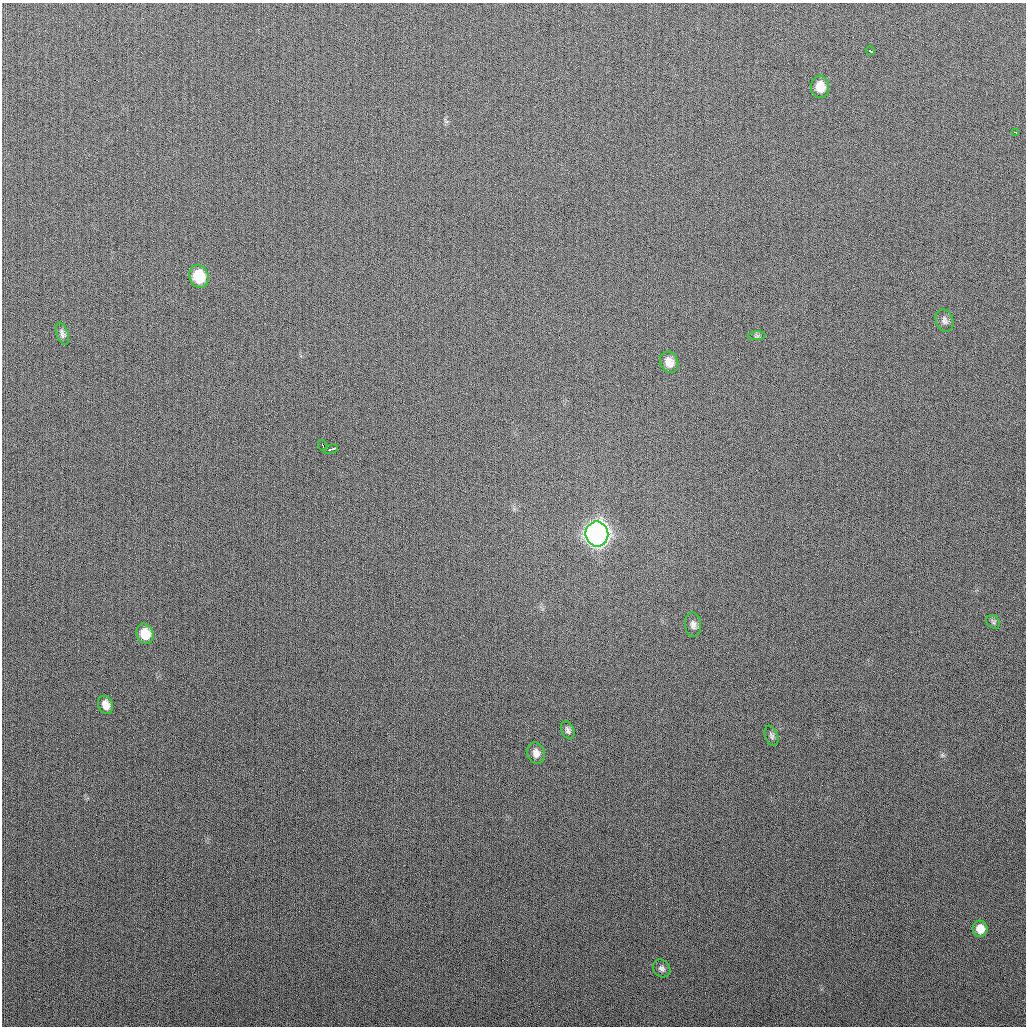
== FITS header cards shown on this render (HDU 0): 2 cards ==
NAXIS1  =                 1024
NAXIS2  =                 1024

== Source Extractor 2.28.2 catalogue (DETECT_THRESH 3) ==
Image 1024 x 1024 px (HDU 0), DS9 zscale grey, 1 PNG px = 1 image px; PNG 1028 x 1028 px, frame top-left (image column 1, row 1024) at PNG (2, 3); each listed source drawn as its Kron ellipse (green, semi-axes under 4 px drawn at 4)
Background 267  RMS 10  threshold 31.1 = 3 sigma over >= 5 px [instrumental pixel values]
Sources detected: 20; all 20 listed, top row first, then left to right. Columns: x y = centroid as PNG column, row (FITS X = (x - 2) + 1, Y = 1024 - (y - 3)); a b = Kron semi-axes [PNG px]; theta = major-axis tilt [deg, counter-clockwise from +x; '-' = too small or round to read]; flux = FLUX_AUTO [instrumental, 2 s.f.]
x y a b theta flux
870 51 4 3 - 4800
820 87 11 9 -87 10000
1015 132 4 2 - 3100
199 276 12 9 -74 26000
945 320 12 8 -70 2800
62 334 11 6 -71 2500
757 336 9 3 5 1300
669 362 11 9 -65 6900
322 445 5 3 - 8000
331 449 7 3 15 6000
597 534 12 11 - 830000
993 622 7 6 - 1500
693 625 12 8 -82 3400
145 634 10 8 -71 14000
106 705 9 7 -65 6200
568 730 9 6 -67 2300
771 736 10 6 -69 2000
536 753 11 8 -74 4800
980 929 8 7 - 7800
662 968 9 8 - 2600